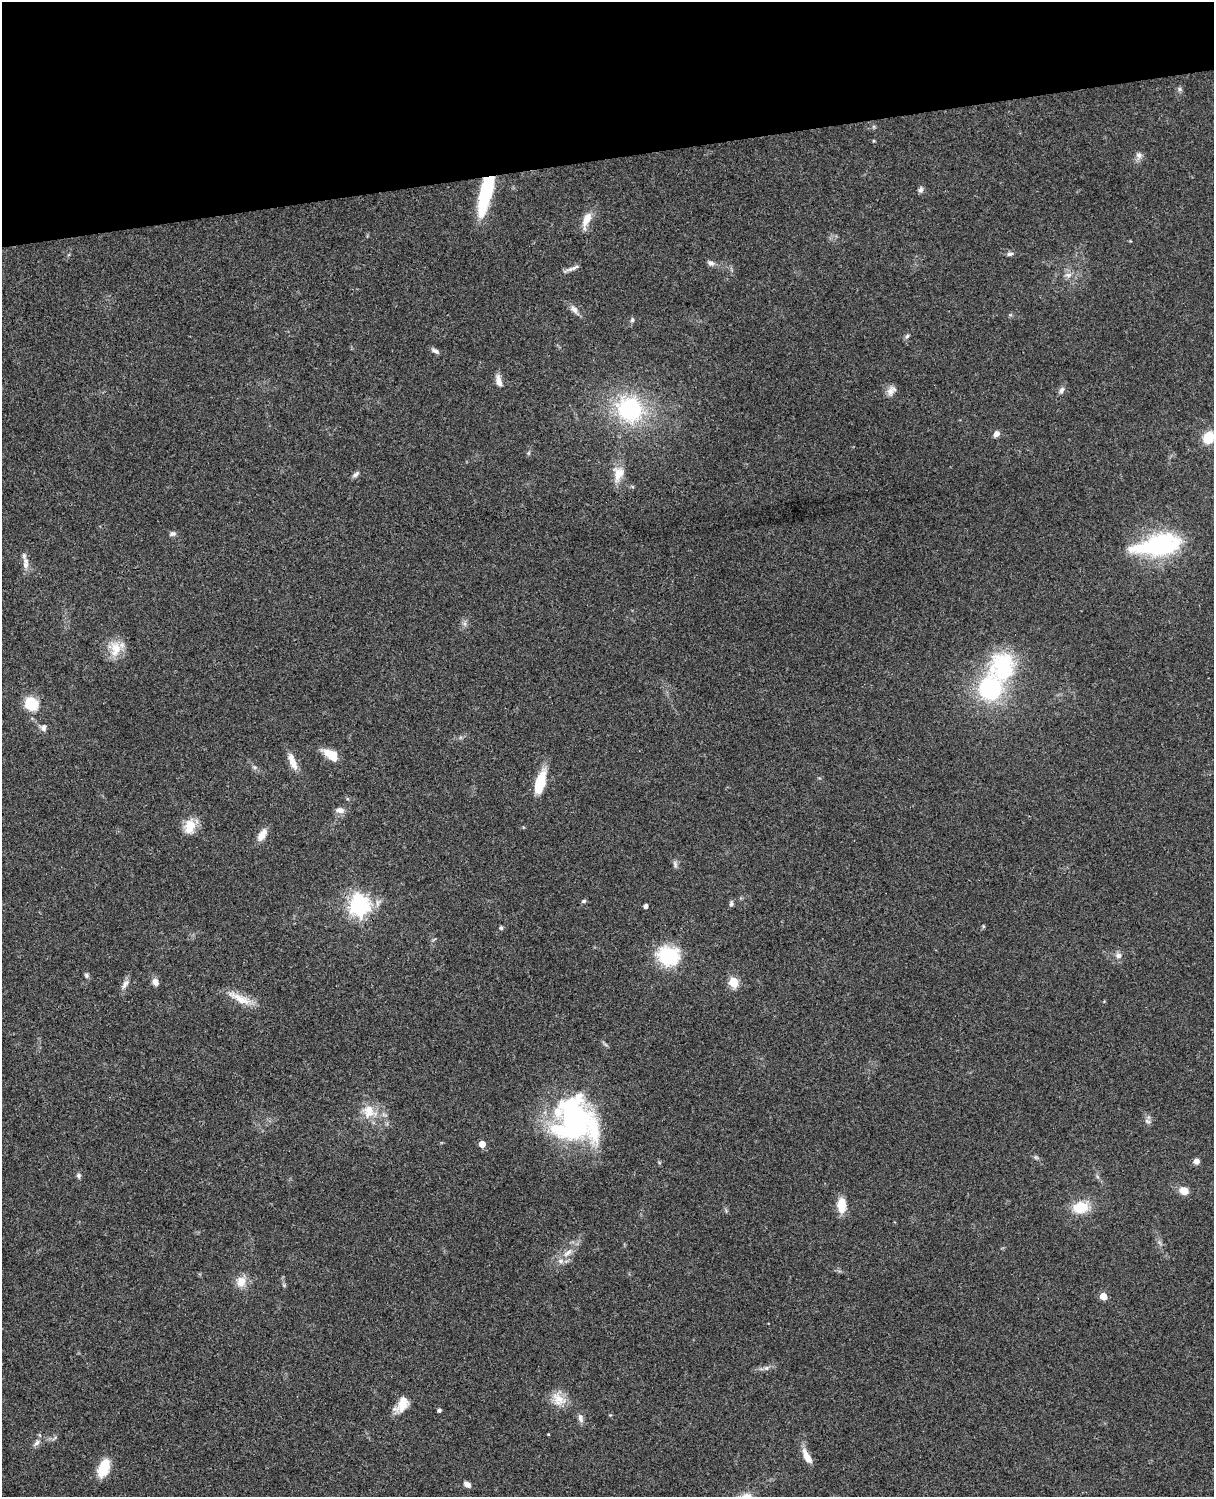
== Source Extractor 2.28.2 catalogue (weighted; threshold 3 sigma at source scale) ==
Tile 3 of 4 x 3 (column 3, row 1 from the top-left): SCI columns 2545-3756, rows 3269-4763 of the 5087 x 4927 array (HDU 1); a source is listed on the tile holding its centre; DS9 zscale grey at full resolution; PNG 1216 x 1499 px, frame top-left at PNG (2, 2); no overlay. Shown black and unused: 11% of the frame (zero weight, under 3 of 4 exposures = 6% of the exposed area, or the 3 px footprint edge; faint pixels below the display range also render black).
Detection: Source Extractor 2.28.2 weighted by HDU 2 'WHT'; one run over the whole footprint, this tile lists its part. Background 0.0867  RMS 0.0062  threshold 0.0278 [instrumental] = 3 sigma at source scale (4.5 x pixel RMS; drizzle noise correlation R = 1.50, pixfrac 1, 0.05/0.05 arcsec/px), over >= 5 px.
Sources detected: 80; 1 inside a brighter object's white glare — not listed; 4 inside a brighter listed object's ellipse — not listed separately; the other 75 listed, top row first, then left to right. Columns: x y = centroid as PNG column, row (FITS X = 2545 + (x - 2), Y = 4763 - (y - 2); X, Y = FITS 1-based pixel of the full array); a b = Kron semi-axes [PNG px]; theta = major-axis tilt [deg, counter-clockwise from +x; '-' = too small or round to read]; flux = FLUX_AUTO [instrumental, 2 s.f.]
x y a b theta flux
1180 89 6 6 - 1.2
874 141 4 4 - 0.62
1139 155 9 8 - 2.5
921 190 7 6 - 1.6
485 194 41 11 76 45
587 219 21 9 64 7.5
1010 254 9 5 9 1.6
711 263 9 6 -16 2.1
575 267 15 5 27 2.3
1068 275 10 6 2 2.6
574 309 13 7 -43 3.3
632 320 6 5 - 1.2
907 336 7 4 46 1.1
435 351 12 5 -27 1.8
499 381 15 6 -79 4.2
1061 390 9 7 65 2.1
891 391 14 9 57 3.8
630 409 21 19 -53 68
996 434 8 6 46 2.5
1209 437 11 9 54 14
528 453 6 4 89 0.83
356 474 10 6 44 1.9
618 474 21 14 80 9
172 534 9 6 18 1.6
1158 545 57 22 10 67
24 556 10 6 -76 2.1
26 565 10 8 76 3.2
115 649 23 14 88 11
1003 666 43 36 83 54
990 688 23 21 87 62
31 704 13 11 -37 18
44 727 10 8 66 2.4
331 755 17 9 -36 10
294 764 17 10 -62 5.4
540 782 24 9 73 20
340 810 11 7 -7 3.3
190 826 21 13 76 9.6
262 835 16 8 56 5.7
675 864 11 4 -71 1.6
584 901 6 5 - 1.1
731 904 6 6 - 1.4
359 905 7 7 - 360
646 906 4 4 - 2.3
983 926 5 3 - 0.6
501 928 5 4 - 1.3
668 956 21 19 -7 37
1118 956 8 7 - 2.7
86 975 8 5 -72 1.2
155 982 9 7 -58 3.6
734 982 5 5 - 28
125 984 14 6 59 2.9
240 998 37 9 -26 10
369 1111 21 19 -37 13
1147 1121 8 6 -17 1.7
573 1124 47 47 - 120
482 1144 5 5 - 6.9
1036 1157 7 4 -1 1
1196 1161 7 6 - 2.6
79 1176 7 5 -81 1.4
1184 1191 8 6 -22 8.9
841 1205 16 9 -88 11
1080 1207 18 13 8 15
567 1253 15 6 35 4.4
241 1282 16 12 78 6.7
1103 1296 5 5 - 9.7
766 1368 6 6 - 1.4
558 1399 20 15 -59 9
403 1400 27 13 51 6.9
439 1410 4 4 - 1.2
580 1418 11 7 -78 2.6
548 1434 3 3 - 0.46
37 1443 11 6 43 2.5
807 1457 20 7 -62 6.3
104 1468 16 9 69 19
467 1484 8 5 -32 2.9
Overlapping masked pixels (flux is a lower limit): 2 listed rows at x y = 485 194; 359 905
Isophote crosses this tile's border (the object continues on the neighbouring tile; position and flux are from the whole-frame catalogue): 1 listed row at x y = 1209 437